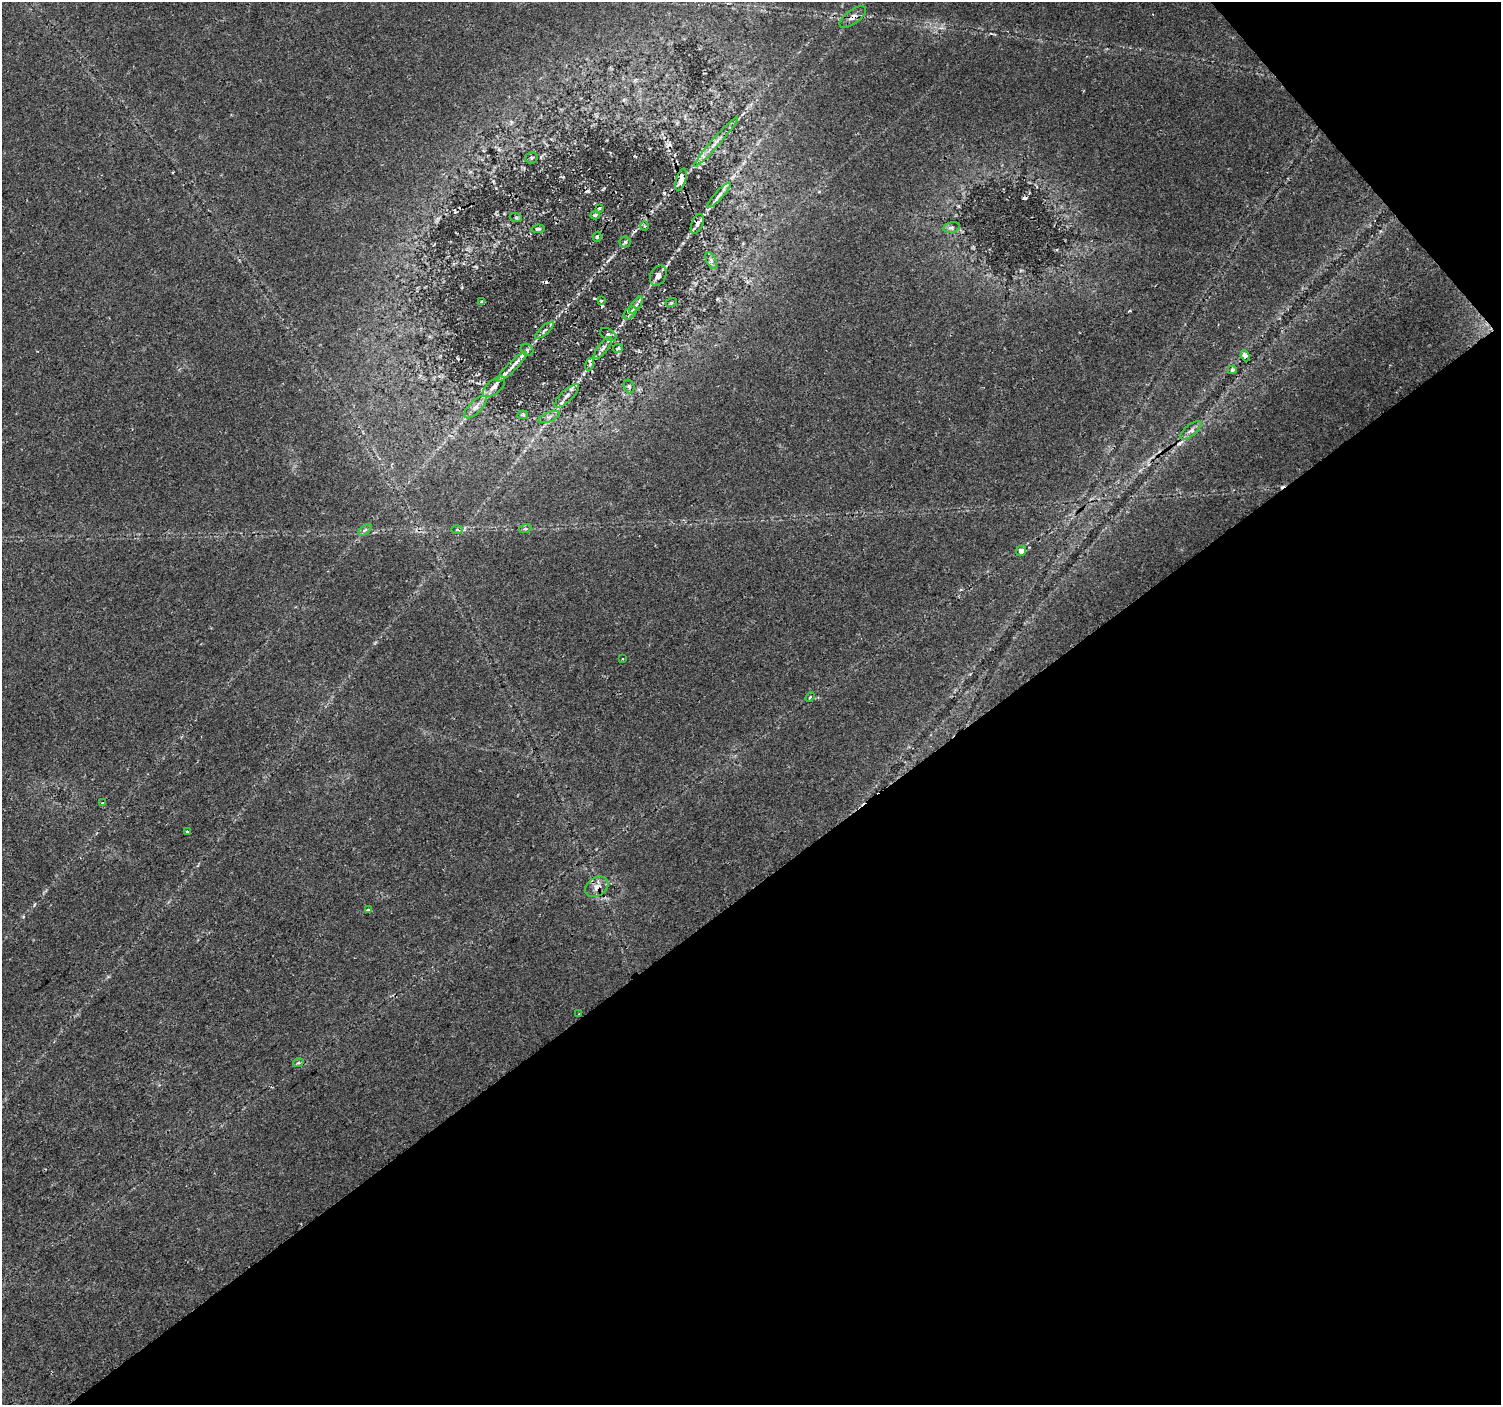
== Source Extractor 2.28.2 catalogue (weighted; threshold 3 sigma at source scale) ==
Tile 12 of 4 x 4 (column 4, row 3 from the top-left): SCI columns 4503-6001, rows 1606-3008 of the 6001 x 5954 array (HDU 1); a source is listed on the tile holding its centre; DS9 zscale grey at full resolution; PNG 1503 x 1407 px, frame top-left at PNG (2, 2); each listed source drawn as its Kron ellipse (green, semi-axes under 4 px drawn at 4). Shown black and unused: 39% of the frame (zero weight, under 2 of 3 exposures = <1% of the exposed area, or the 3 px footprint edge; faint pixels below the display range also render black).
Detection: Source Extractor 2.28.2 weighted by HDU 2 'WHT'; one run over the whole footprint, this tile lists its part. Background 0.0407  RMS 0.0037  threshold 0.0164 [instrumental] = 3 sigma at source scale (4.5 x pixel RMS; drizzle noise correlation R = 1.50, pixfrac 1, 0.0396/0.0396 arcsec/px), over >= 5 px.
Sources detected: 59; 8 cosmic-ray / hot-pixel residue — neither listed nor drawn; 2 inside a brighter listed object's ellipse — not listed separately; the other 49 listed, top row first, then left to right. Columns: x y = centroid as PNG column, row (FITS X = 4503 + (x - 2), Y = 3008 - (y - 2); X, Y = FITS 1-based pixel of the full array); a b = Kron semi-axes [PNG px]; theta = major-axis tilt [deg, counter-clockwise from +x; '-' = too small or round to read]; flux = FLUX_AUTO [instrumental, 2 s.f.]
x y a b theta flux
853 17 15 7 36 2.4
716 142 33 3 49 3.2
531 158 6 5 - 0.72
681 180 11 5 74 2.6
719 195 16 4 47 1.9
599 208 4 3 - 0.43
595 215 4 4 - 0.61
516 218 6 4 -19 0.54
697 224 10 5 66 1.2
645 226 4 3 - 0.43
951 227 8 5 11 0.97
538 229 6 4 8 0.66
597 237 5 4 - 0.74
625 242 5 5 - 0.82
711 260 9 4 -64 1.1
658 276 10 7 64 2
601 301 4 3 - 0.48
482 302 3 2 - 0.51
671 303 6 3 19 0.33
636 305 10 5 55 1.3
630 313 8 4 46 1
545 330 12 4 40 1.3
608 335 9 5 -30 0.96
603 348 13 5 51 1.7
618 348 5 3 - 0.53
527 350 7 5 -45 0.84
1245 356 5 4 - 1.5
590 364 6 4 72 0.73
512 367 21 4 45 2.6
1232 370 5 4 - 0.6
629 386 7 5 -74 0.7
494 387 13 6 41 2.1
567 396 16 5 44 2.1
475 407 15 6 45 2.1
523 415 5 4 - 0.46
549 417 11 5 22 1.3
1191 430 13 5 39 1.8
525 529 6 4 18 0.58
365 530 8 4 37 0.9
457 530 5 4 - 0.53
1021 551 5 4 - 2.1
622 659 3 2 - 0.36
810 697 5 3 - 0.43
102 803 3 3 - 0.53
187 831 3 3 - 1.4
597 887 12 9 35 2.8
368 910 4 3 - 1.3
579 1014 3 2 - 0.24
298 1063 5 3 - 0.47
Overlapping masked pixels (flux is a lower limit): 6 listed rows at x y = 853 17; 681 180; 697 224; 1245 356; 494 387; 597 887